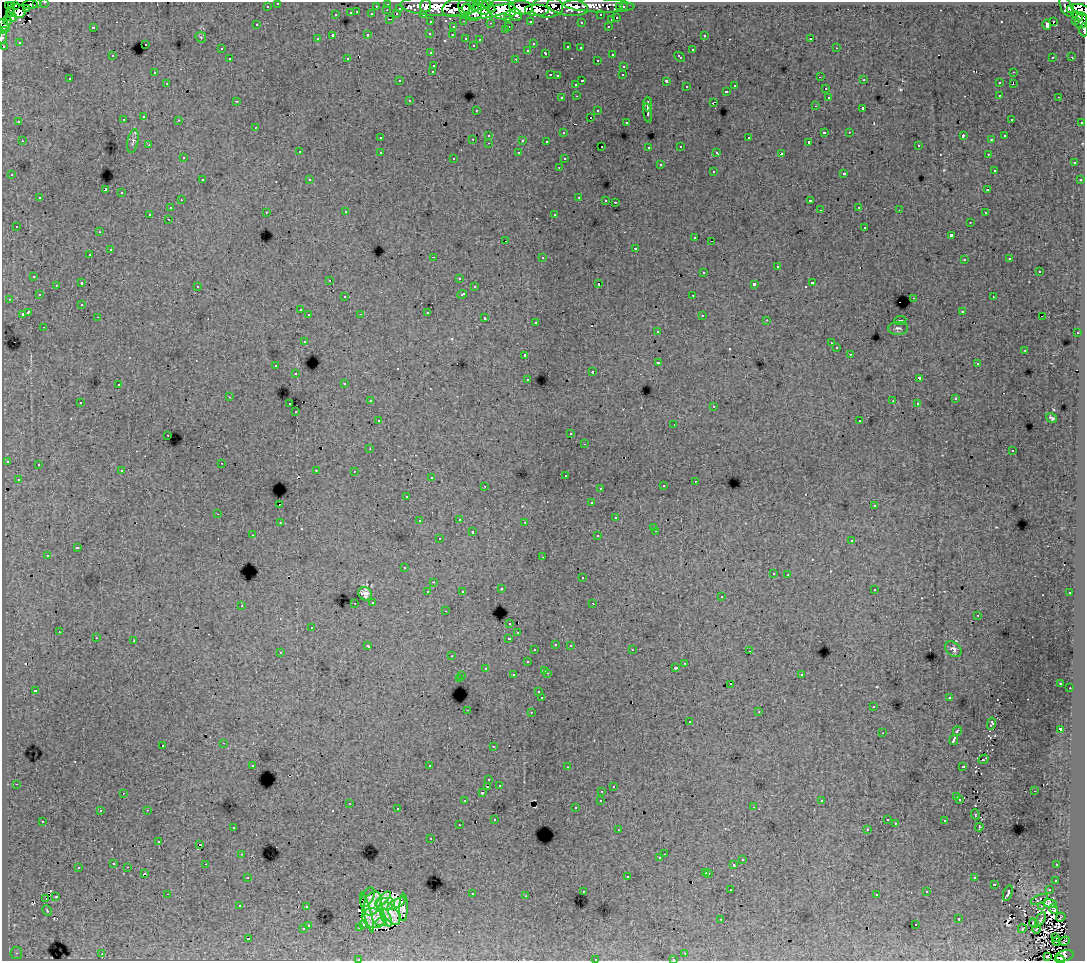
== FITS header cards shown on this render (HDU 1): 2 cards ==
NAXIS1  =                 1083
NAXIS2  =                  959

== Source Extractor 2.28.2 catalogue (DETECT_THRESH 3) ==
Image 1083 x 959 px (HDU 1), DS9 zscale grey, 1 PNG px = 1 image px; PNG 1087 x 963 px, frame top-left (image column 1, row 959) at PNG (2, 2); each listed source drawn as its Kron ellipse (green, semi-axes under 4 px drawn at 4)
Background 221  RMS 1.5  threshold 4.44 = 3 sigma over >= 5 px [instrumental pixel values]
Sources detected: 581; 19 with non-positive FLUX_AUTO (blend fragments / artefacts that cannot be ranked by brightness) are neither listed nor drawn; of the other 562, the 500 brightest by FLUX_AUTO listed and drawn (62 fainter detections omitted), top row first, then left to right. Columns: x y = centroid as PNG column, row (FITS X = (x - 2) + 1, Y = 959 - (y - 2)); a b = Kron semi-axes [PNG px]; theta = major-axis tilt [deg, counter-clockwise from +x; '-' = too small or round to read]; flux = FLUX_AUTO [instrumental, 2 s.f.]
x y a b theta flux
45 2 3 2 - 4200
37 3 3 2 - 4700
278 3 3 3 - 3400
388 4 3 3 - 6800
8 5 2 2 - 1600
12 5 3 2 - 2100
16 5 3 2 - 6100
30 5 8 3 5 24000
599 5 36 7 -2 65000
267 6 3 3 - 1700
376 6 3 2 - 1600
426 6 6 5 - 52000
440 6 39 10 -2 290000
489 6 8 4 -44 23000
1066 6 10 5 -67 28000
482 7 9 6 -43 110000
547 7 15 10 2 120000
568 7 21 9 -9 100000
620 7 3 3 - 1800
623 7 3 3 - 3300
400 8 3 3 - 1700
456 8 14 9 9 140000
466 8 4 4 - 44000
470 8 13 10 -52 180000
476 8 3 3 - 48000
521 8 12 6 -4 230000
26 9 4 3 - 3200
502 9 14 10 -9 390000
1071 9 3 3 - 9800
387 10 3 2 - 340
1081 10 9 5 -20 190000
18 11 8 7 - 52000
537 11 12 6 0 120000
11 12 4 3 - 17000
357 12 3 2 - 490
491 12 24 5 12 150000
351 13 3 3 - 1200
372 14 3 3 - 1500
397 14 3 2 - 320
423 14 3 2 - 2800
336 15 3 3 - 540
516 15 6 5 - 35000
601 15 3 3 - 2500
1078 16 6 4 -46 21000
11 17 6 4 -19 15000
508 18 3 3 - 1600
617 18 3 3 - 950
390 19 3 2 - 750
611 20 3 3 - 680
1076 20 3 3 - 8400
8 21 4 4 - 5800
464 21 3 2 - 450
530 21 3 3 - 2100
1054 21 3 3 - 2300
1081 21 8 6 84 38000
431 22 3 3 - 3200
581 22 3 3 - 190
490 23 3 3 - 160
4 25 7 4 -51 29000
257 25 3 3 - 240
1047 25 5 3 - 1100
509 26 3 2 - 550
608 26 3 2 - 530
93 27 3 3 - 1200
453 27 3 3 - 640
3 30 4 3 - 23000
505 30 3 3 - 300
1083 30 6 2 -84 7900
430 33 3 3 - 410
368 35 3 3 - 520
452 35 3 2 - 310
704 35 3 3 - 360
332 36 3 3 - 1300
2 37 6 2 76 4300
201 37 6 4 -45 150
466 38 3 3 - 540
811 38 3 3 - 19000
317 39 3 3 - 280
480 40 3 3 - 290
19 42 3 3 - 140
145 44 3 3 - 460
533 44 3 2 - 130
473 45 3 2 - 130
4 46 3 3 - 1500
568 47 3 3 - 610
580 48 3 3 - 290
836 48 3 2 - 380
221 49 3 3 - 220
528 50 3 3 - 280
692 50 3 3 - 670
431 53 3 3 - 260
546 53 3 3 - 670
612 54 3 3 - 560
112 56 3 3 - 260
680 57 6 3 -45 540
1053 57 3 2 - 240
1071 57 4 2 - 150
347 58 3 2 - 100
230 59 3 3 - 380
516 59 3 2 - 770
597 60 3 2 - 300
434 65 3 3 - 600
624 66 3 3 - 480
433 71 3 3 - 410
1013 72 3 2 - 380
154 73 3 2 - 190
550 75 3 2 - 680
623 75 3 2 - 200
557 76 3 3 - 210
820 77 3 2 - 180
70 79 3 3 - 230
864 80 3 3 - 260
400 81 3 2 - 150
582 81 3 2 - 860
666 81 3 3 - 1500
167 83 3 2 - 280
999 83 3 3 - 410
1013 83 3 2 - 790
576 84 3 3 - 330
735 86 3 3 - 360
687 87 3 3 - 410
825 89 3 3 - 500
726 91 3 3 - 690
1000 95 3 2 - 390
577 96 3 2 - 290
828 97 3 3 - 360
1059 97 3 2 - 300
562 98 3 3 - 340
409 100 3 2 - 320
236 101 3 2 - 140
713 102 4 2 - 530
648 104 7 3 90 3600
815 106 3 2 - 160
863 108 3 3 - 1900
476 110 3 2 - 170
598 111 3 3 - 520
648 113 10 3 -81 3200
144 117 3 3 - 330
591 117 3 2 - 830
1011 119 3 3 - 220
123 120 3 3 - 460
179 120 3 3 - 310
19 122 3 3 - 270
626 122 3 2 - 200
1082 122 3 3 - 1400
256 127 3 3 - 490
824 132 3 3 - 1300
849 132 3 2 - 330
563 133 3 3 - 170
489 135 3 3 - 360
963 136 4 2 - 720
1004 136 3 3 - 190
380 138 3 3 - 330
749 138 3 3 - 650
473 139 3 2 - 440
523 140 3 3 - 1200
992 140 3 3 - 260
22 141 3 2 - 480
133 141 12 5 78 310
546 141 3 2 - 130
809 142 3 3 - 210
489 143 3 2 - 370
149 145 3 2 - 240
918 145 3 3 - 310
602 146 2 2 - 130
681 146 3 3 - 410
649 147 3 3 - 310
299 152 3 3 - 370
380 152 3 3 - 480
717 152 3 3 - 240
519 153 3 3 - 270
781 154 4 3 - 2300
988 154 3 2 - 240
183 158 3 2 - 240
454 158 3 3 - 250
564 159 3 3 - 250
1074 163 3 3 - 490
660 165 3 3 - 790
559 167 3 2 - 280
994 170 3 3 - 200
713 171 3 3 - 550
844 173 3 3 - 530
12 175 3 3 - 310
202 180 3 2 - 370
310 180 3 2 - 200
1080 180 3 3 - 230
106 190 3 3 - 10000
988 190 3 3 - 350
121 193 3 3 - 710
579 197 3 2 - 650
40 198 3 3 - 710
181 200 3 2 - 290
606 200 3 2 - 260
810 201 3 3 - 1900
615 202 3 2 - 510
859 207 3 2 - 230
170 208 3 3 - 520
820 210 3 2 - 110
899 210 3 2 - 110
266 212 3 2 - 370
346 212 3 3 - 310
985 213 3 2 - 280
150 214 3 3 - 2000
554 215 3 3 - 1400
168 219 3 2 - 280
970 222 3 2 - 240
16 226 3 3 - 150
865 227 3 3 - 640
99 232 3 2 - 300
951 235 3 3 - 1900
695 238 3 3 - 400
506 241 2 2 - 300
711 241 3 2 - 760
635 248 3 3 - 830
110 250 3 3 - 820
90 255 3 3 - 340
433 257 2 2 - 830
542 257 3 3 - 510
1010 259 3 3 - 290
964 260 3 3 - 330
777 267 3 3 - 1100
1039 271 3 3 - 990
704 272 3 3 - 760
34 276 3 3 - 440
459 278 3 3 - 270
330 280 3 2 - 120
82 283 3 3 - 1100
812 283 3 3 - 660
598 284 3 3 - 1800
754 284 4 3 - 2800
56 285 3 3 - 240
197 286 3 3 - 570
474 287 3 3 - 420
462 294 5 3 - 710
39 295 3 3 - 290
693 295 3 2 - 330
345 297 3 3 - 300
993 297 3 2 - 380
914 298 3 2 - 630
9 299 3 2 - 260
82 305 3 3 - 240
300 310 3 2 - 220
962 311 3 2 - 230
28 312 4 3 - 2200
427 312 3 3 - 930
22 314 3 3 - 1000
361 314 3 3 - 120
309 315 3 3 - 510
702 315 3 2 - 340
98 317 3 2 - 200
1042 317 2 2 - 130
485 318 3 3 - 740
767 320 3 2 - 240
900 320 6 3 8 110
536 322 3 3 - 340
44 327 3 2 - 140
898 328 10 6 4 280
657 331 3 3 - 440
1077 333 3 2 - 400
304 341 3 3 - 530
831 343 3 2 - 120
836 348 3 3 - 340
1025 350 3 2 - 680
850 354 3 2 - 240
525 355 3 3 - 310
658 363 4 3 - 2700
977 364 3 3 - 230
276 366 3 3 - 620
592 372 3 2 - 440
296 374 3 2 - 330
919 378 3 3 - 2500
528 379 3 3 - 360
345 383 3 3 - 310
118 385 3 2 - 340
229 397 3 2 - 110
955 399 3 3 - 280
370 401 3 3 - 350
893 401 3 3 - 110
80 402 3 2 - 310
290 404 3 2 - 550
917 404 3 2 - 190
714 406 3 2 - 240
296 412 3 2 - 240
1052 418 6 3 -32 210
378 420 3 3 - 360
860 421 3 2 - 200
674 424 2 2 - 130
571 434 3 3 - 320
168 435 3 2 - 340
585 444 3 2 - 220
370 449 3 2 - 140
1012 451 3 2 - 160
7 461 3 3 - 390
222 463 2 2 - 210
38 465 3 3 - 510
316 470 3 2 - 340
122 471 3 3 - 380
354 471 3 2 - 240
565 475 3 2 - 280
431 478 3 3 - 230
18 479 3 3 - 170
695 481 3 2 - 280
485 486 3 2 - 410
663 486 3 3 - 350
600 488 3 2 - 180
407 496 3 3 - 210
591 503 3 3 - 270
279 504 2 2 - 180
874 506 3 3 - 210
218 514 3 2 - 350
616 518 3 3 - 590
459 519 3 2 - 410
419 521 3 3 - 180
525 522 3 2 - 270
280 523 3 2 - 300
654 527 3 3 - 240
656 531 3 2 - 370
472 532 3 3 - 660
253 535 3 2 - 110
598 536 3 3 - 430
439 539 3 3 - 380
852 541 3 3 - 510
77 548 4 3 - 1200
48 556 3 2 - 630
543 557 3 2 - 220
404 568 3 3 - 250
773 573 3 3 - 310
788 574 3 3 - 370
582 578 3 3 - 550
433 582 3 2 - 150
501 589 3 3 - 270
874 589 3 3 - 410
462 591 3 3 - 230
428 592 3 3 - 530
1070 593 3 3 - 300
365 594 7 6 - 540
721 597 3 3 - 340
373 602 3 3 - 390
355 603 3 2 - 380
593 603 3 2 - 140
241 605 3 3 - 530
445 611 3 2 - 170
978 615 3 2 - 140
510 623 3 3 - 450
312 627 3 3 - 430
59 632 3 2 - 190
518 633 3 3 - 230
96 638 3 2 - 400
509 638 3 3 - 690
134 641 3 3 - 1100
556 644 3 3 - 330
570 645 3 2 - 400
368 646 4 3 - 460
953 649 9 6 -39 350
535 650 3 3 - 360
632 650 3 2 - 360
749 651 3 2 - 240
280 652 3 2 - 120
452 656 3 2 - 140
527 662 3 3 - 560
685 663 3 3 - 420
485 668 3 3 - 420
676 668 3 3 - 400
545 670 3 3 - 480
547 673 3 2 - 740
801 674 3 3 - 500
513 675 3 3 - 440
462 676 3 2 - 410
459 679 3 3 - 1800
1060 683 3 3 - 220
731 684 3 2 - 240
1070 688 3 2 - 300
35 691 3 3 - 200
539 692 3 3 - 370
542 698 3 3 - 2600
949 698 3 3 - 270
873 707 3 2 - 330
467 710 3 2 - 380
531 712 3 2 - 380
759 712 4 4 - 120
690 722 3 3 - 600
991 724 6 2 76 130
1060 729 4 3 - 2500
957 731 5 3 - 1300
882 733 3 2 - 140
954 740 5 3 - 4000
224 743 3 2 - 320
163 745 3 3 - 530
493 746 3 2 - 120
984 759 5 2 - 110
253 766 3 3 - 290
429 766 4 3 - 3500
963 766 3 3 - 910
567 767 3 2 - 260
489 780 3 3 - 280
16 784 3 2 - 270
499 785 3 3 - 260
488 786 3 2 - 830
613 787 3 3 - 260
602 791 3 2 - 350
1034 791 3 2 - 270
123 793 3 2 - 150
482 793 3 3 - 310
957 797 3 3 - 850
960 799 3 3 - 380
601 800 3 3 - 460
465 801 3 3 - 260
822 801 3 3 - 170
349 803 3 2 - 520
754 807 3 2 - 420
575 808 3 3 - 280
397 809 3 2 - 320
147 810 3 2 - 500
100 811 3 3 - 290
975 814 5 3 - 120
495 819 3 2 - 190
887 820 3 2 - 180
43 821 3 2 - 300
945 821 3 3 - 600
896 823 3 3 - 130
459 825 3 2 - 130
233 827 3 3 - 340
979 827 4 2 - 120
867 829 3 2 - 220
618 830 3 2 - 180
431 839 3 2 - 270
159 842 3 3 - 390
200 845 4 3 - 6400
242 854 3 2 - 400
664 854 2 2 - 270
660 858 3 3 - 310
742 860 3 3 - 480
113 863 3 3 - 180
206 864 2 2 - 250
734 865 3 3 - 1500
1057 865 3 3 - 320
128 867 3 2 - 450
78 868 3 3 - 680
706 872 3 3 - 620
709 873 3 3 - 710
144 874 3 3 - 740
627 876 3 3 - 1100
248 877 3 2 - 360
974 878 3 3 - 570
1056 880 3 3 - 420
994 884 3 3 - 910
731 890 3 2 - 280
1049 890 3 3 - 420
583 891 3 3 - 350
927 892 3 3 - 360
1008 893 8 3 71 390
167 894 3 2 - 1400
472 894 3 3 - 770
877 894 3 3 - 290
526 896 3 2 - 240
56 897 4 3 - 120
368 897 10 5 62 110
46 899 4 2 - 700
383 899 10 4 45 480
1039 899 9 4 22 180
372 903 12 8 69 1200
1050 903 7 2 -14 300
386 904 9 6 8 690
396 904 10 4 30 220
240 906 3 3 - 220
1041 906 3 3 - 150
306 907 3 3 - 460
403 907 13 3 89 160
1053 909 5 3 - 200
47 911 5 3 - 110
367 912 21 4 -74 170
391 914 12 7 -57 560
386 917 9 4 -67 660
1061 917 5 2 - 180
373 918 12 9 -21 850
721 919 3 2 - 140
959 919 3 3 - 730
1040 919 8 4 57 200
381 921 6 3 18 340
1034 923 5 2 - 110
308 925 3 3 - 440
364 925 3 2 - 300
916 925 3 2 - 310
360 927 3 3 - 190
303 929 3 3 - 520
1022 929 4 3 - 210
1037 929 4 3 - 120
1055 938 2 2 - 140
248 939 3 3 - 1700
1064 941 5 2 - 150
1057 942 4 2 - 200
16 953 6 6 - 240
685 953 3 2 - 300
102 954 3 2 - 690
1048 956 4 3 - 590
1064 956 9 5 13 49000
358 959 3 2 - 130
595 959 3 2 - 620
673 959 3 2 - 260
1060 960 5 2 - 32000
At the frame edge (FLAGS 8, measured only in part): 15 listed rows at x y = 45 2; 37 3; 278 3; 30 5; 1081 10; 1081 21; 4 25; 3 30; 1083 30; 2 37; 4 46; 358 959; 595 959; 673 959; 1060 960
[62 fainter detections neither listed nor drawn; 19 non-positive-flux detections neither listed nor drawn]